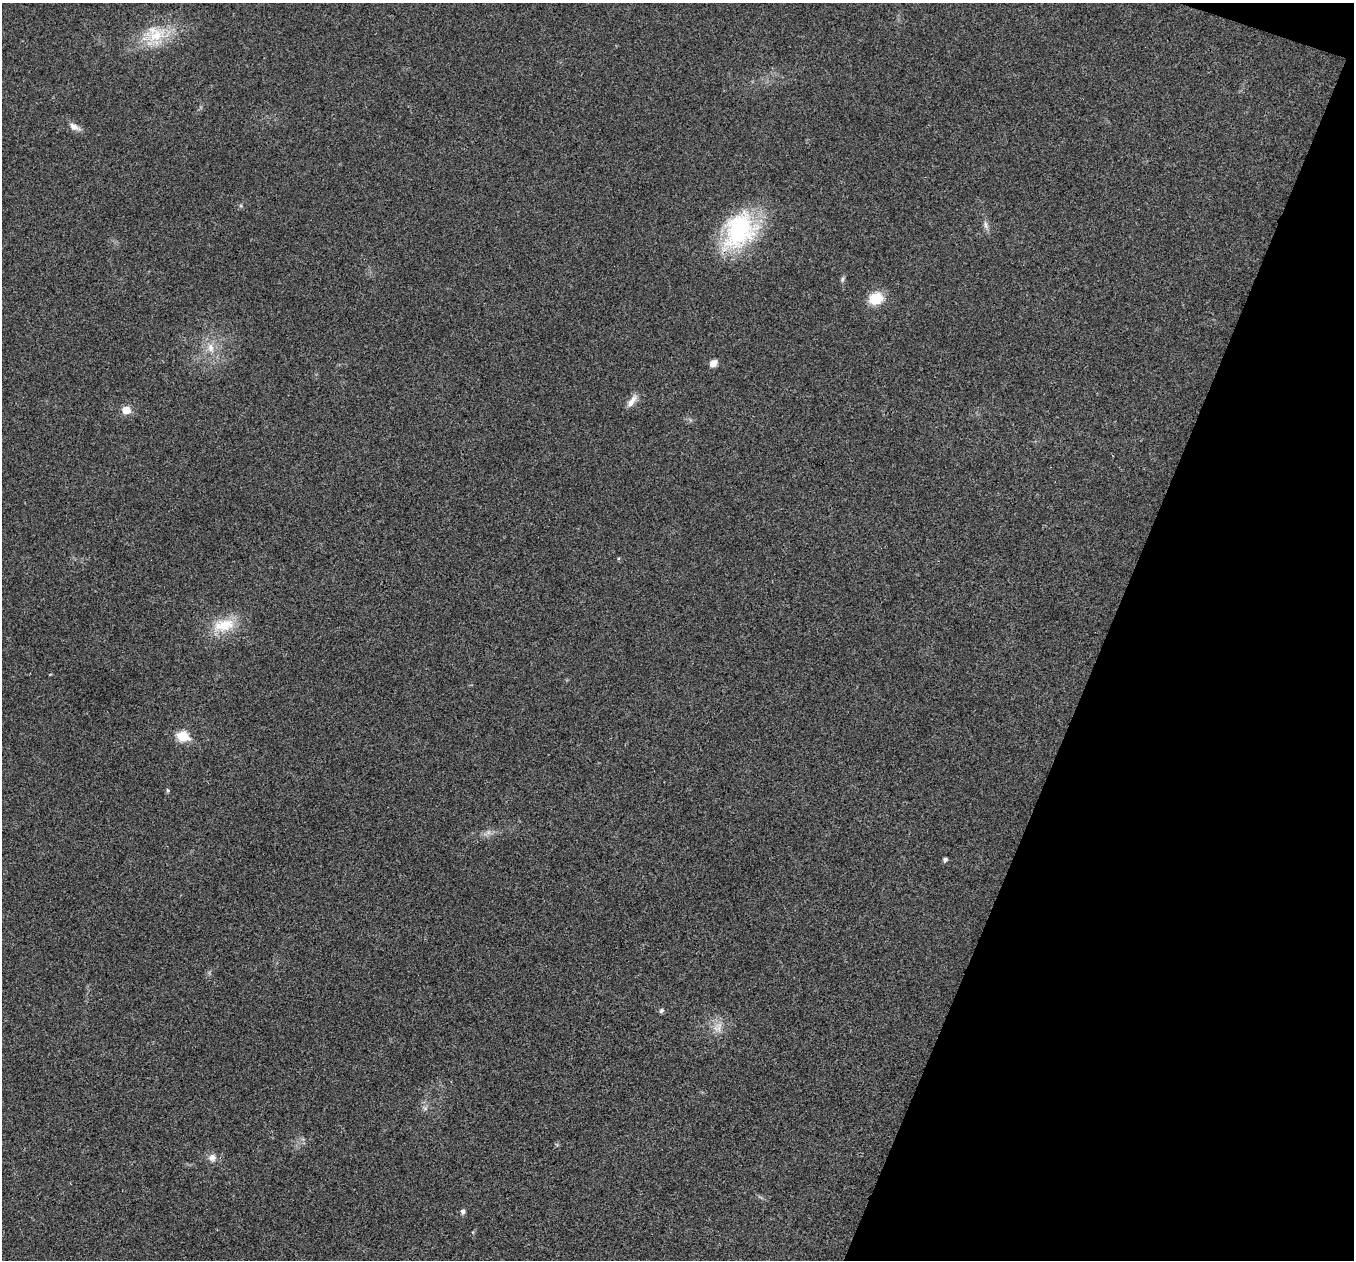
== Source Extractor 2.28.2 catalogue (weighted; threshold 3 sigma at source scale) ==
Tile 8 of 4 x 4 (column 4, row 2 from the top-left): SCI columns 4064-5415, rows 2782-4039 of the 5418 x 5432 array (HDU 1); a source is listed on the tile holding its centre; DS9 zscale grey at full resolution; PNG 1356 x 1262 px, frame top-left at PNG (2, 3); no overlay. Shown black and unused: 19% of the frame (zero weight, under 3 of 4 exposures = <1% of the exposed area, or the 3 px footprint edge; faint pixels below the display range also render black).
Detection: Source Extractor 2.28.2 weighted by HDU 2 'WHT'; one run over the whole footprint, this tile lists its part. Background 0.0191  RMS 0.0045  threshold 0.0204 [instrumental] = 3 sigma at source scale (4.5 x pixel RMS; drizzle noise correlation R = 1.50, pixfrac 1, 0.05/0.05 arcsec/px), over >= 5 px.
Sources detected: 20; all 20 listed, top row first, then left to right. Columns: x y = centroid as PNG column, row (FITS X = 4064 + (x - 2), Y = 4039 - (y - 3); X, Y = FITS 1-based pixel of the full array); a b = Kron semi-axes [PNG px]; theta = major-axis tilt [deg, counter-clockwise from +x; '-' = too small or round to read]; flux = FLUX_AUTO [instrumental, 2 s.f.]
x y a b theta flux
155 35 31 27 5 19
74 127 15 7 -28 3.1
986 225 13 6 -75 1.9
739 231 50 35 56 50
842 279 8 4 81 0.96
876 298 14 12 23 12
211 348 15 8 -73 4.7
713 363 9 7 37 3
632 401 20 7 54 3.5
126 410 5 5 - 12
224 625 34 17 12 14
182 736 7 6 - 25
168 790 5 5 - 0.62
488 832 8 6 60 1.6
945 859 4 4 - 1.3
661 1011 7 6 - 0.94
718 1027 17 11 45 5.2
425 1108 8 5 -45 1.1
212 1158 11 11 - 3
463 1211 6 5 - 1.3